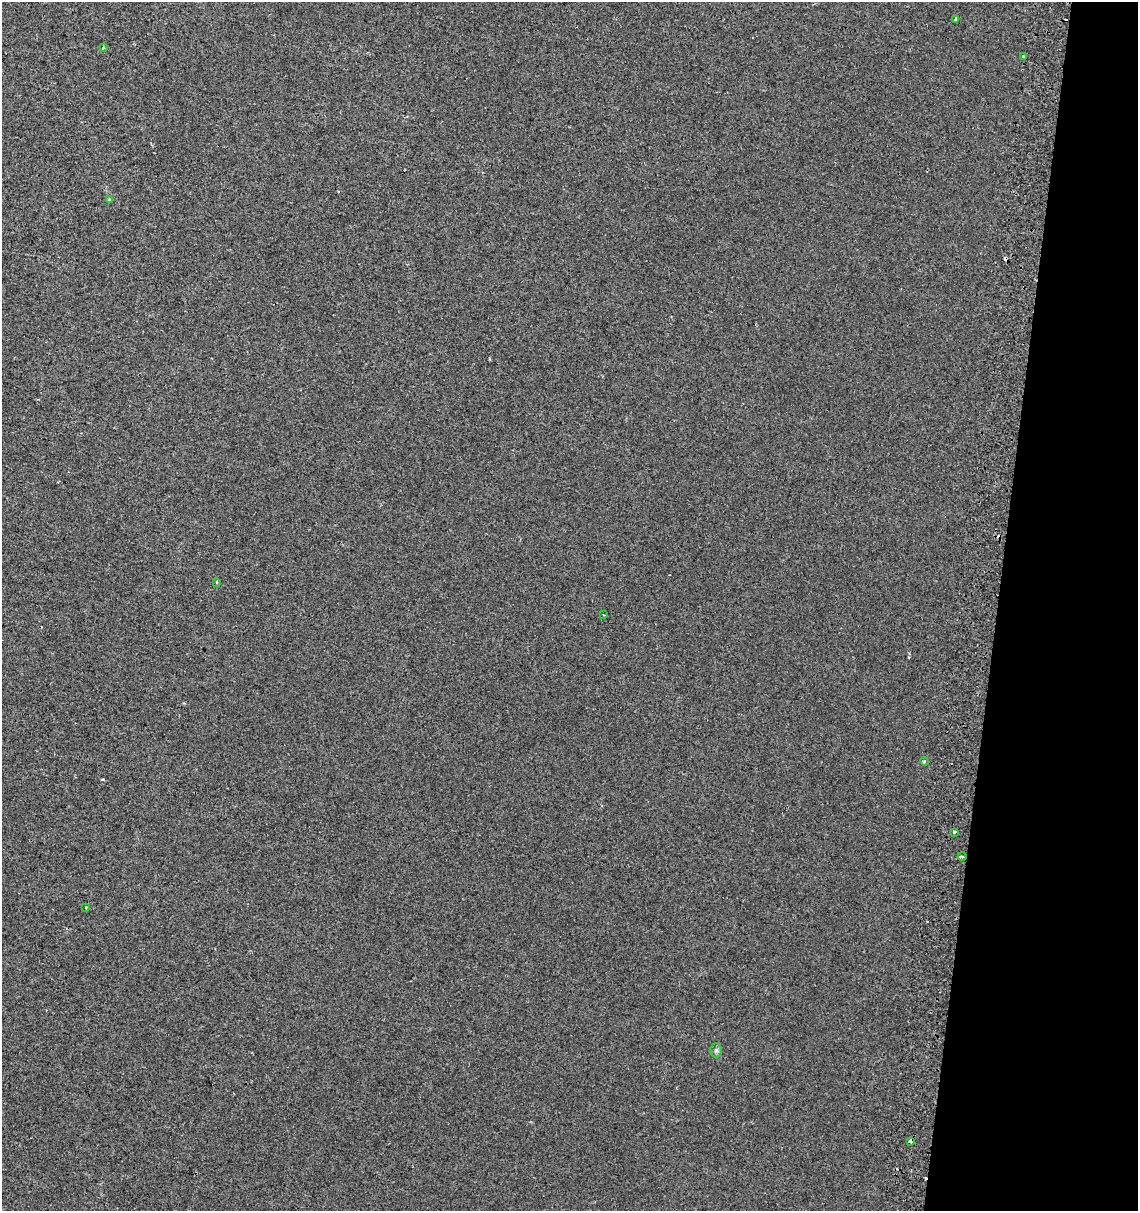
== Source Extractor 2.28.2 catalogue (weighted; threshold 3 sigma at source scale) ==
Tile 8 of 4 x 4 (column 4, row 2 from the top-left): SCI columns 3734-4869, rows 2425-3633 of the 5136 x 4857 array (HDU 1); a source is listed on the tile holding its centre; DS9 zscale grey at full resolution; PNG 1140 x 1213 px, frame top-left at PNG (2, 2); each listed source drawn as its Kron ellipse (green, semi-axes under 4 px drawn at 4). Shown black and unused: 12% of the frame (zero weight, under 2 of 3 exposures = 2% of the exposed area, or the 3 px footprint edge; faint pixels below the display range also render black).
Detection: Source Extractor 2.28.2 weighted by HDU 2 'WHT'; one run over the whole footprint, this tile lists its part. Background 9.81e-04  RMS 0.0028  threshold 0.0124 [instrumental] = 3 sigma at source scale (4.5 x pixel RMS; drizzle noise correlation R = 1.50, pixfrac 1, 0.0396/0.0396 arcsec/px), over >= 5 px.
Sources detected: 15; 3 cosmic-ray / hot-pixel residue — neither listed nor drawn; the other 12 listed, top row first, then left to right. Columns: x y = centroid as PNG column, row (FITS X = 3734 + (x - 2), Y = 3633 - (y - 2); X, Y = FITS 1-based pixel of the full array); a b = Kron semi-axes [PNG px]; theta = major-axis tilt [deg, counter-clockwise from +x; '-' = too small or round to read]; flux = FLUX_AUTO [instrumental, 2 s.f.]
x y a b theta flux
955 19 3 3 - 4.9
103 47 4 3 - 0.38
1023 57 3 3 - 3.2
110 200 4 3 - 0.49
217 582 3 3 - 0.5
604 615 3 2 - 0.17
924 761 4 3 - 0.64
954 832 3 3 - 0.77
962 857 4 3 - 0.32
86 907 3 3 - 0.25
716 1050 7 6 - 0.64
910 1141 3 3 - 1.7
Overlapping masked pixels (flux is a lower limit): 1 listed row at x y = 910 1141